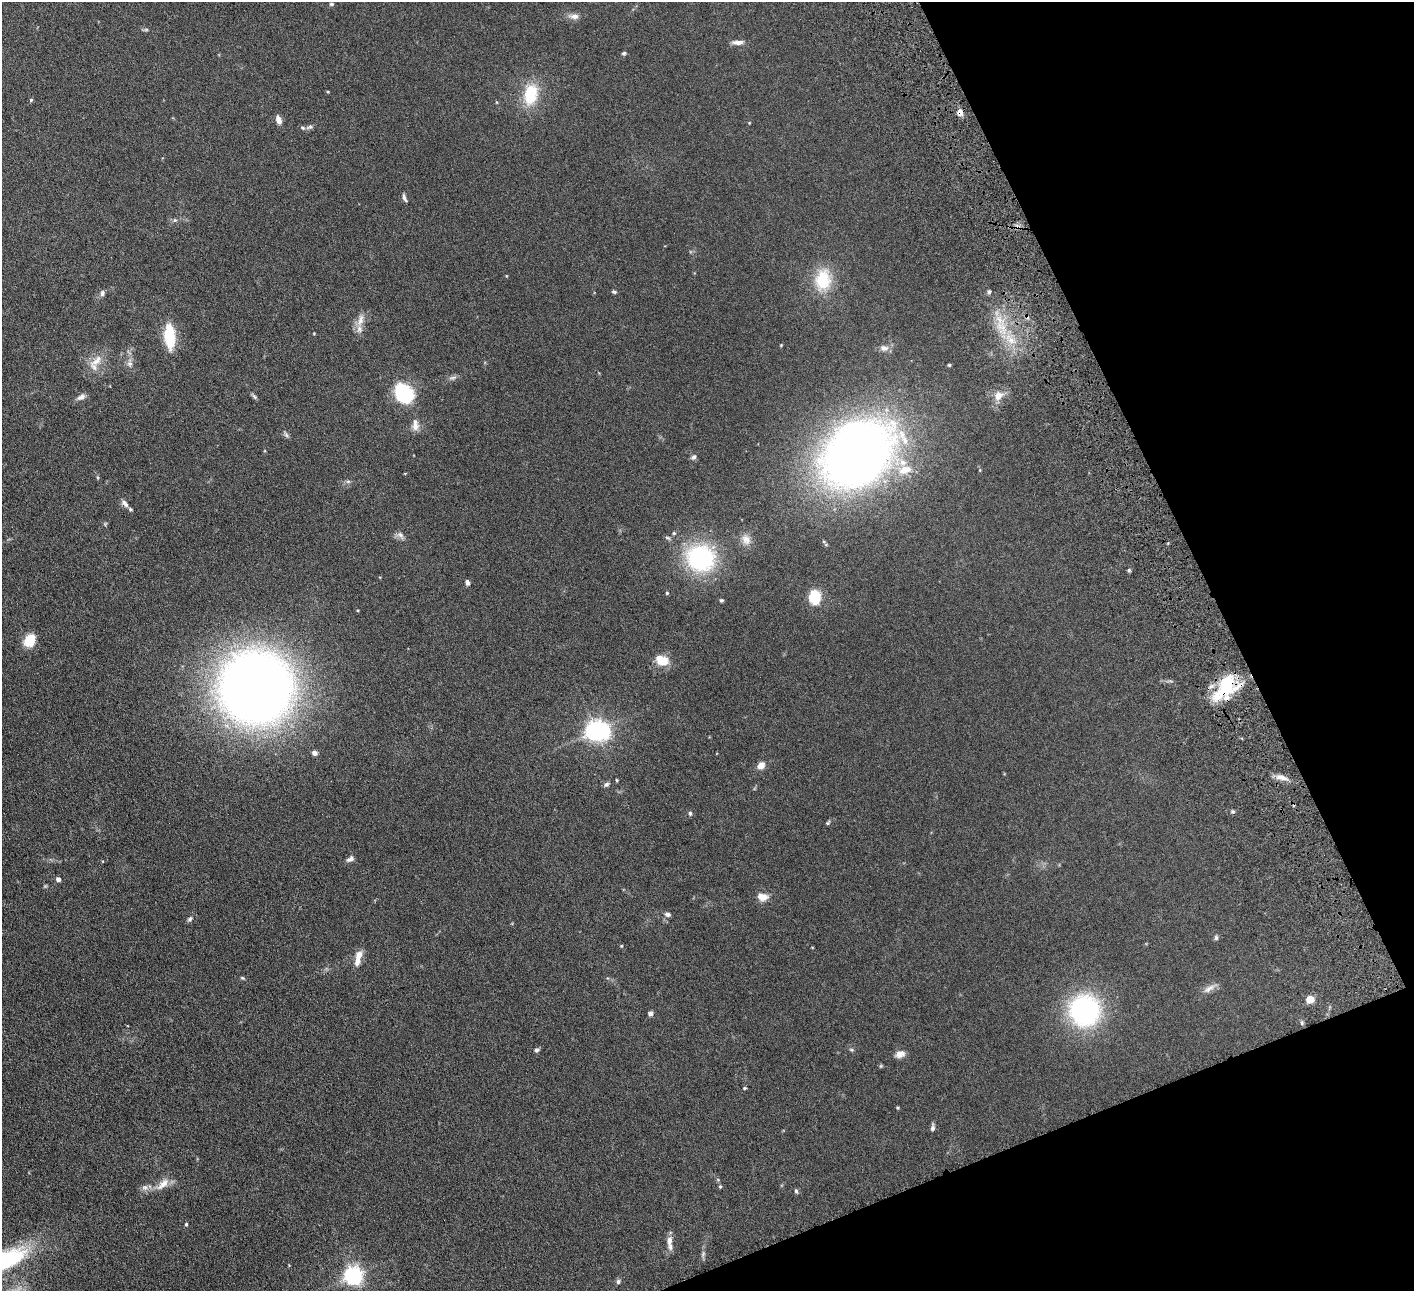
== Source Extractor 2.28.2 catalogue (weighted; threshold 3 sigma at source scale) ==
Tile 12 of 4 x 4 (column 4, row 3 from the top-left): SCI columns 4295-5706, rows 1479-2767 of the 5760 x 5666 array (HDU 1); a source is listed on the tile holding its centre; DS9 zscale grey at full resolution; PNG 1416 x 1293 px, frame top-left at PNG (2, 2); no overlay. Shown black and unused: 20% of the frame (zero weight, under 4 of 8 exposures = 3% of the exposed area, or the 3 px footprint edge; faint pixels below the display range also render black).
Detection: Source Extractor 2.28.2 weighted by HDU 2 'WHT'; one run over the whole footprint, this tile lists its part. Background 0.0702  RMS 0.0061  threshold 0.0251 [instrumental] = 3 sigma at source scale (4.09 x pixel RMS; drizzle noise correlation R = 1.36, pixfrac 0.8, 0.05/0.05 arcsec/px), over >= 5 px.
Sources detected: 99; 1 inside a brighter object's white glare — not listed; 6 inside a brighter listed object's ellipse — not listed separately; the other 92 listed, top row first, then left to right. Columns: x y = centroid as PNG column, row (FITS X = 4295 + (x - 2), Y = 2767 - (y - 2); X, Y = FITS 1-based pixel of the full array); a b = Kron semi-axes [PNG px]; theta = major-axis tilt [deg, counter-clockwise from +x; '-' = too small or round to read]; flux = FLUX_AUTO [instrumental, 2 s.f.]
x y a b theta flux
331 4 6 4 -14 0.82
574 16 15 7 -4 2.8
146 29 6 4 1 0.78
738 42 15 5 2 2.7
624 53 5 4 - 0.87
328 92 4 3 - 0.45
531 94 28 18 79 19
31 100 5 5 - 0.69
496 102 5 3 - 0.42
960 112 7 6 - 4
279 120 9 5 -73 3.5
749 123 4 3 - 0.42
309 127 10 5 19 1.4
404 198 10 4 -72 1.5
175 220 6 5 - 0.87
823 280 30 21 81 19
614 292 5 4 - 0.87
989 292 5 4 - 1
102 293 8 6 73 1.5
360 320 19 8 72 4.4
999 320 13 5 -66 4.5
170 336 28 11 -86 19
1011 340 14 8 -50 6.2
781 345 4 3 - 0.39
884 348 11 7 -10 2.8
96 361 26 9 43 6.5
130 364 9 7 -79 2
949 365 4 4 - 0.61
453 378 13 4 7 1.5
404 394 12 8 -48 100
254 396 9 4 -45 1
998 396 11 9 56 5
81 397 12 7 24 2.2
415 425 16 9 -88 3.7
286 435 9 5 -54 1.1
858 454 69 53 39 450
693 457 8 6 52 1.4
348 481 7 4 0 0.92
125 503 12 6 -48 2.1
674 533 5 4 - 0.67
400 535 12 7 -47 2.1
668 538 8 5 -19 1
746 539 14 11 -61 4.3
700 558 33 30 -10 58
1129 570 5 4 - 0.72
467 582 7 5 -73 1.4
667 593 4 4 - 0.74
815 597 7 6 - 38
721 600 5 4 - 0.81
30 640 13 10 59 11
662 660 17 12 -27 8.4
256 687 49 48 - 710
1226 687 31 20 53 30
595 731 7 6 - 300
315 753 6 5 - 1.8
761 765 6 6 - 5.3
1281 777 16 7 -14 3.8
617 780 4 3 - 0.51
606 784 8 6 42 1.2
1233 812 6 4 -19 0.74
690 813 6 5 - 0.87
828 823 7 4 46 0.74
350 859 11 6 33 1.8
58 879 4 4 - 2.7
763 897 9 7 -6 6.1
668 914 7 5 -14 1.4
190 919 8 5 61 1.1
1216 938 7 5 89 0.97
621 946 4 4 - 0.45
359 955 11 9 67 3.9
242 978 6 4 -26 0.68
1209 988 19 7 32 3.5
1310 999 6 6 - 7.9
1085 1010 35 34 - 75
651 1013 6 5 - 1.5
1302 1023 5 5 - 0.81
536 1050 6 5 - 1.1
851 1050 7 4 -19 0.75
900 1054 12 8 21 3.4
744 1088 4 4 - 0.55
898 1108 5 3 - 0.48
933 1128 8 5 84 1.6
163 1184 23 9 42 5.5
720 1186 5 4 - 0.63
145 1187 9 8 - 2.1
796 1191 6 4 -70 0.89
186 1224 4 4 - 0.75
669 1240 16 7 82 3.9
703 1254 9 5 76 1.3
12 1258 14 10 -39 12
353 1275 6 6 - 250
618 1282 7 5 88 1.1
Overlapping masked pixels (flux is a lower limit): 2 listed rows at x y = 960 112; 1226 687